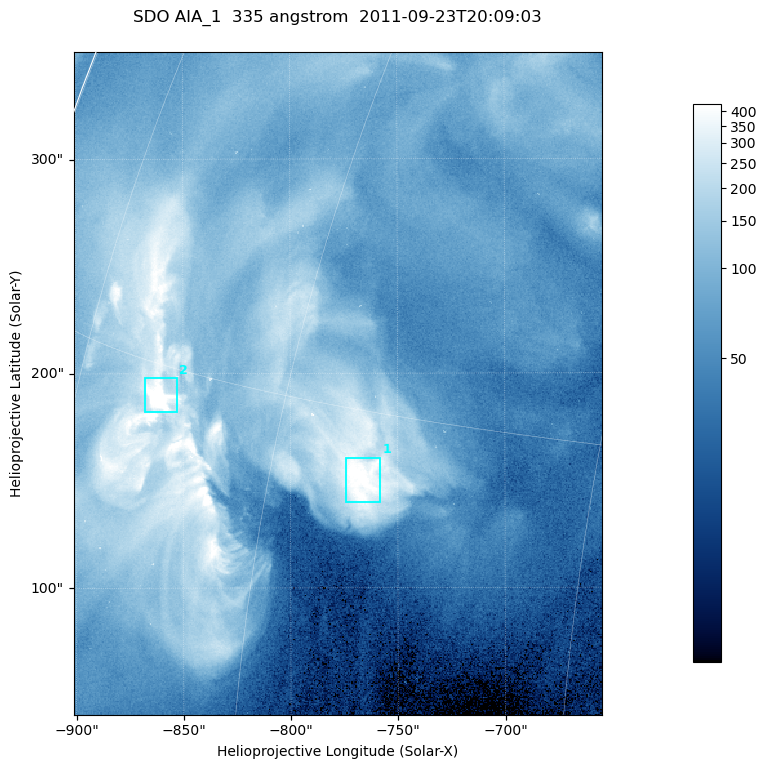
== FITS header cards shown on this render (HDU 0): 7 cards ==
TELESCOP= 'SDO     '           /
INSTRUME= 'AIA_1   '           /
WAVELNTH=                  335 /
WAVEUNIT= 'angstrom'           /
DATE-OBS= '2011-09-23T20:09:03.62' /
CTYPE1  = 'HPLN-TAN'           /
CTYPE2  = 'HPLT-TAN'           /

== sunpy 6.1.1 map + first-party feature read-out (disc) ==
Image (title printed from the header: SDO AIA_1  335 angstrom  2011-09-23T20:09:03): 410 x 514 px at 0.601 arcsec/px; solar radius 957 arcsec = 1592 px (partial field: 2.6% of the solar disc is inside the frame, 100% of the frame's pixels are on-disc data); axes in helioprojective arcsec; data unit not stated in the header (colour bar unlabelled)
Pointing: header CRPIX1/2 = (2042.06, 2043.86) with CRVAL1/2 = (0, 0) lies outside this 410 x 514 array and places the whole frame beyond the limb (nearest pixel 1.41 R_sun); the SolarSoft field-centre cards XCEN/YCEN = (-777.8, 195.3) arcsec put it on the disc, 1308 arcsec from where CRPIX/CRVAL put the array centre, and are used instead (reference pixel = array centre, CRVAL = XCEN/YCEN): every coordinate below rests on XCEN/YCEN
Orientation: roll -0.143 deg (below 1 deg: not rotated)
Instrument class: DISC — disc imager (sunpy class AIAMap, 335 A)
Bright regions (active regions / flare kernels): reference = the on-disc median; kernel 3 px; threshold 5 sigma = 294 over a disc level ~75.9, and >= 1.15x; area >= 210 px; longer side >= 5 px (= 3 arcsec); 2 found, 2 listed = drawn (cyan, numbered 1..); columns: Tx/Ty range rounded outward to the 2 arcsec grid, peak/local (2 s.f.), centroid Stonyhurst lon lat
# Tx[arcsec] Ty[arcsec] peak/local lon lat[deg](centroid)
1 -776..-758 140..162 6.8 -55 +13
2 -868..-852 182..198 12 -68 +14